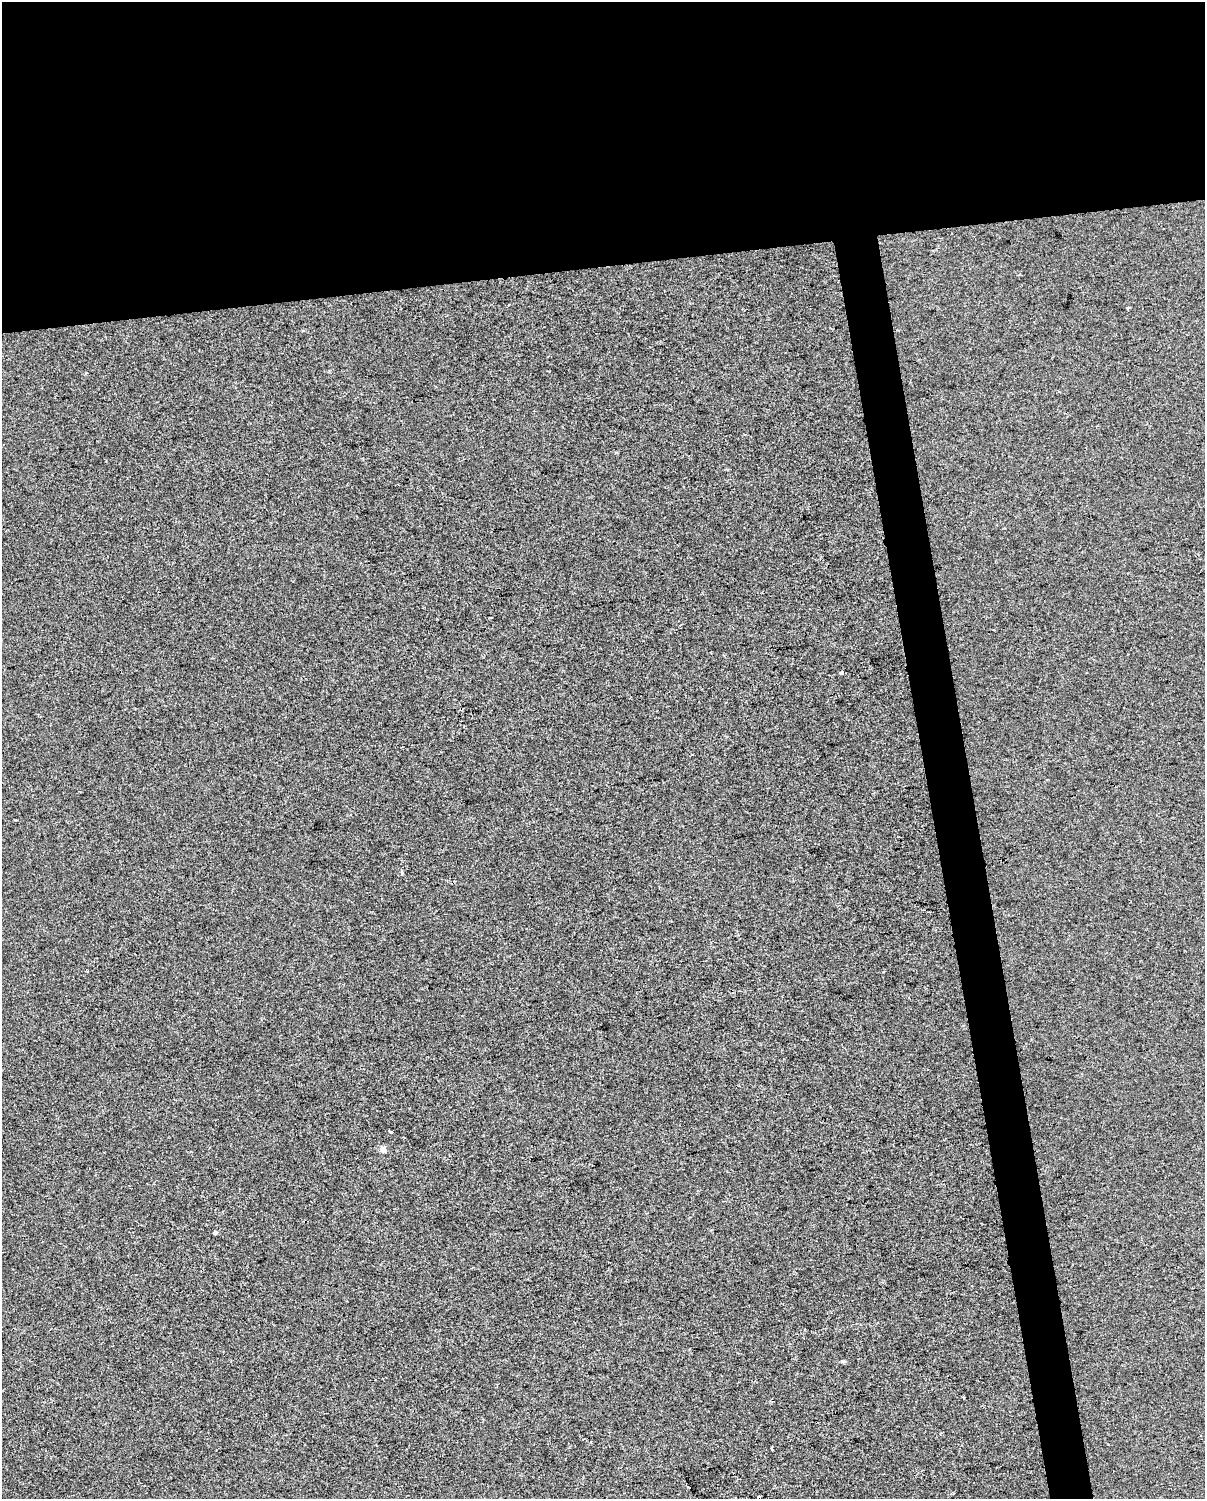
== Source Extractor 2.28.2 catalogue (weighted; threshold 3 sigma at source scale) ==
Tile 2 of 4 x 3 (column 2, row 1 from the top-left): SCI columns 1204-2406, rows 3061-4557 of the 4811 x 4580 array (HDU 1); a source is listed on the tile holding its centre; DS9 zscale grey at full resolution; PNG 1207 x 1501 px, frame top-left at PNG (2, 2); no overlay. Shown black and unused: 21% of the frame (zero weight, under 2 of 3 exposures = <1% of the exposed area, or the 3 px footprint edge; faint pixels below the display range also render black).
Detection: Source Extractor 2.28.2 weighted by HDU 2 'WHT'; one run over the whole footprint, this tile lists its part. Background -4.88e-06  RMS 0.0056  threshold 0.0252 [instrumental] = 3 sigma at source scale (4.5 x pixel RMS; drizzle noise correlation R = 1.50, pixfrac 1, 0.0396/0.0396 arcsec/px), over >= 5 px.
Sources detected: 11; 4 cosmic-ray / hot-pixel residue — not listed; the other 7 listed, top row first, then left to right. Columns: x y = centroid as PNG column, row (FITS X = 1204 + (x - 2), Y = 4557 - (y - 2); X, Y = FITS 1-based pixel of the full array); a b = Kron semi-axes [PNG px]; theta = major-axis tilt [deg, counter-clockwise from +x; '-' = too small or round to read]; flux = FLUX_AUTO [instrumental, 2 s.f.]
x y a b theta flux
1128 308 4 3 - 0.68
842 672 3 3 - 4.1
402 873 4 3 - 1.4
383 1150 5 5 - 4.8
215 1232 4 3 - 1.4
843 1361 6 4 42 0.75
771 1449 3 3 - 1.6